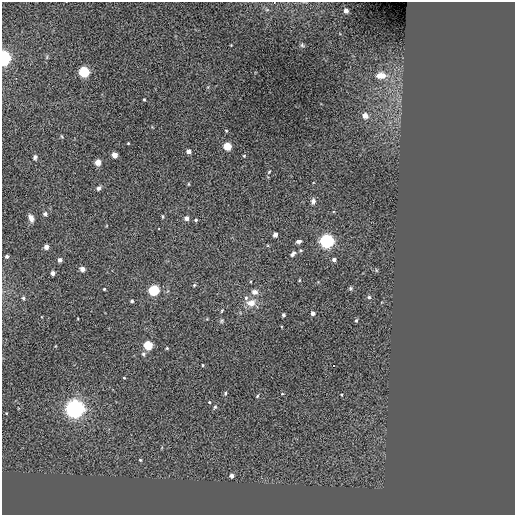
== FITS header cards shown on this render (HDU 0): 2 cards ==
NAXIS1  =                  513 / NUMBER OF ELEMENTS ALONG THIS AXIS
NAXIS2  =                  513 / NUMBER OF ELEMENTS ALONG THIS AXIS

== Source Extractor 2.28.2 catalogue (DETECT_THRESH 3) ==
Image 513 x 513 px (HDU 0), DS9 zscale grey, 1 PNG px = 1 image px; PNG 517 x 517 px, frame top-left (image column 1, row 513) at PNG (2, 2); no overlay
Background 0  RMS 44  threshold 132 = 3 sigma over >= 5 px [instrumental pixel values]
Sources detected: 68; all 68 listed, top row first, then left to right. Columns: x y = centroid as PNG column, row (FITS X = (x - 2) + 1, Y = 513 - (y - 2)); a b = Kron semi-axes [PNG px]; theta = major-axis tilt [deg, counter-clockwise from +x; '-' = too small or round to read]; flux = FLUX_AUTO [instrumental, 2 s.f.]
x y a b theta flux
274 2 2 2 - 1.7e+03
346 11 4 4 - 2.0e+04
231 45 2 2 - 1.9e+03
302 45 6 5 - 4.8e+03
4 58 6 5 - 8.3e+05
84 72 5 5 - 3.4e+05
381 75 14 9 4 2.9e+04
144 99 3 2 - 2.5e+03
365 116 4 4 - 3.4e+04
61 136 5 3 - 2.8e+03
128 143 3 3 - 2.2e+03
227 146 5 5 - 1.1e+05
189 151 4 4 - 2.0e+04
114 155 4 4 - 2.8e+04
244 156 4 4 - 2.8e+03
35 157 6 5 - 5.8e+03
98 162 4 4 - 4.4e+04
269 172 5 3 - 2.9e+03
188 184 5 3 - 2.4e+03
99 188 6 4 55 7.1e+03
313 201 7 6 - 9.8e+03
45 214 5 4 - 5.5e+03
162 216 5 3 - 2.6e+03
31 218 8 5 -74 1.4e+04
186 218 4 4 - 1.5e+04
196 220 4 3 - 4.0e+03
275 235 4 4 - 1.8e+04
298 241 6 4 11 8.9e+03
327 241 6 6 - 7.0e+05
46 247 4 4 - 1.9e+04
293 254 8 5 53 7.9e+03
7 256 4 3 - 7.0e+03
60 260 4 4 - 1.2e+04
334 260 4 3 - 1.1e+04
82 269 4 4 - 2.2e+04
376 270 6 3 -72 2.9e+03
53 273 4 4 - 1.4e+04
299 280 5 3 - 2.6e+03
194 285 5 4 - 3.4e+03
350 288 5 5 - 4.4e+03
104 289 3 3 - 2.8e+03
154 290 5 5 - 3.5e+05
254 292 8 7 - 1.3e+04
369 297 5 5 - 4.3e+03
23 298 5 4 - 4.0e+03
246 298 6 5 - 6.9e+03
132 301 3 3 - 6.0e+03
251 303 11 8 14 2.7e+04
222 310 5 3 - 2.7e+03
313 313 4 4 - 1.4e+04
283 315 3 3 - 6.2e+03
356 320 4 3 - 4.2e+03
222 321 6 5 - 4.5e+03
148 345 5 5 - 1.7e+05
167 348 3 3 - 3.1e+03
143 354 6 5 - 5.2e+03
203 365 3 3 - 2.5e+03
124 378 3 2 - 2.2e+03
225 393 5 4 - 3.8e+03
282 394 4 3 - 2.0e+03
341 395 3 2 - 3.0e+03
257 396 5 4 - 2.9e+03
209 402 3 2 - 2.1e+03
215 407 5 4 - 4.1e+03
75 409 8 7 - 1.3e+06
6 413 2 2 - 1.9e+03
140 460 4 3 - 2.9e+03
232 475 4 3 - 1.5e+04
At the frame edge (FLAGS 8, measured only in part): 2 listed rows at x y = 274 2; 4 58